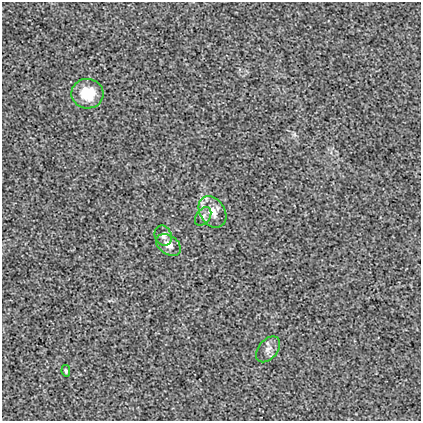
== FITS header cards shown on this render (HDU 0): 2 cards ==
NAXIS1  =                  419
NAXIS2  =                  419

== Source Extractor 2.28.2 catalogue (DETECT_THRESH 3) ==
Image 419 x 419 px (HDU 0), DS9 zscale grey, 1 PNG px = 1 image px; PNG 423 x 423 px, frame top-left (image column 1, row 419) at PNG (2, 2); each listed source drawn as its Kron ellipse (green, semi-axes under 4 px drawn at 4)
Background 0.00154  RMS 0.018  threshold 0.0548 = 3 sigma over >= 5 px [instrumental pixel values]
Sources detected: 7; all 7 listed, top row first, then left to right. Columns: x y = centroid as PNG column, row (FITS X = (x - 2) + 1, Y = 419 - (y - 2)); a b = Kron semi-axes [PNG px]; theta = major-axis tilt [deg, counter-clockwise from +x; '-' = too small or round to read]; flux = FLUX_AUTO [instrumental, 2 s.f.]
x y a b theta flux
87 94 16 15 - 36
212 212 17 12 -57 17
203 216 10 6 55 4.4
163 236 10 8 -68 5.6
168 245 13 9 -35 11
268 349 15 9 50 7.9
66 371 6 4 -79 2